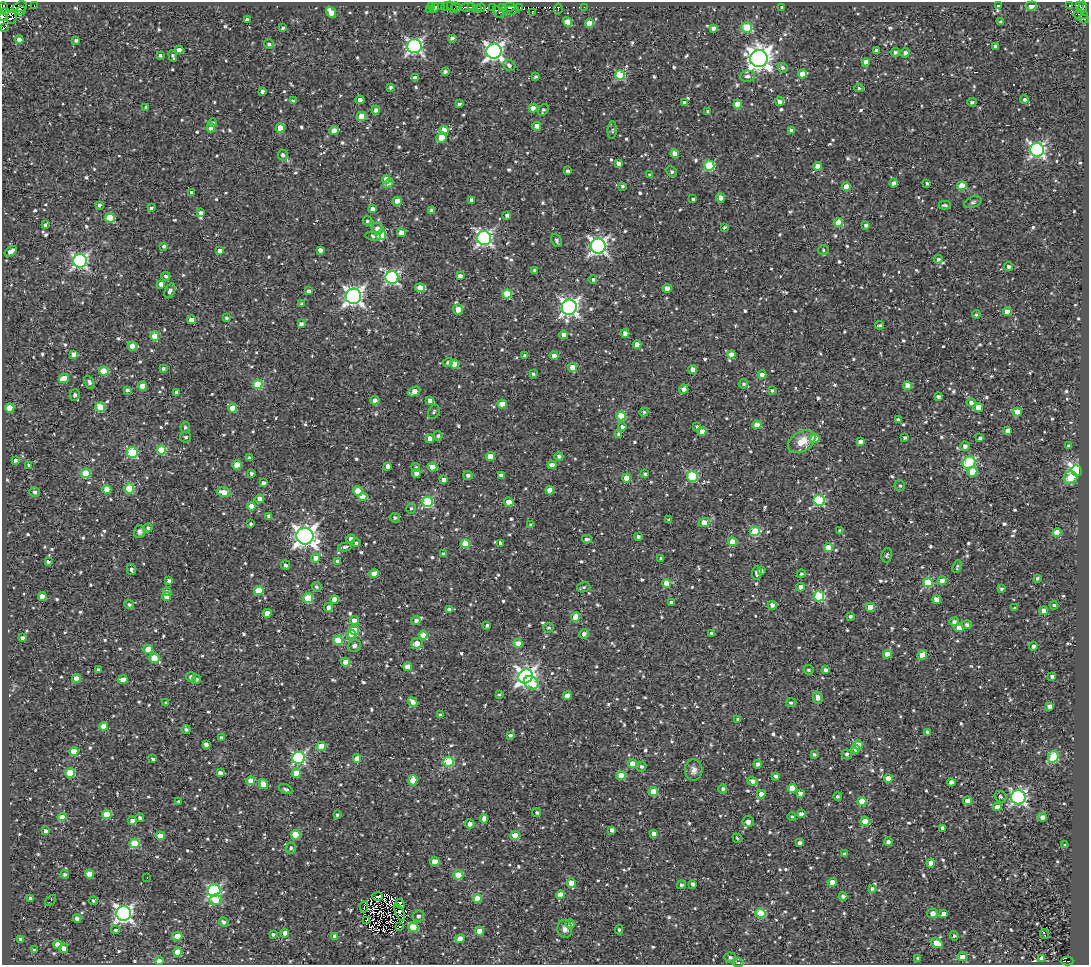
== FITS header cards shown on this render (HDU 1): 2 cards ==
NAXIS1  =                 1087
NAXIS2  =                  963

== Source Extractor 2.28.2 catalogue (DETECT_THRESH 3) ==
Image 1087 x 963 px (HDU 1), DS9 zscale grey, 1 PNG px = 1 image px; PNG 1091 x 967 px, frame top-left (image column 1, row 963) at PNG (2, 2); each listed source drawn as its Kron ellipse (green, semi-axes under 4 px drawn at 4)
Background 0.719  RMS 0.69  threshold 2.07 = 3 sigma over >= 5 px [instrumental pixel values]
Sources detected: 984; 18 with non-positive FLUX_AUTO (blend fragments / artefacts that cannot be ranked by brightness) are neither listed nor drawn; of the other 966, the 500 brightest by FLUX_AUTO listed and drawn (466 fainter detections omitted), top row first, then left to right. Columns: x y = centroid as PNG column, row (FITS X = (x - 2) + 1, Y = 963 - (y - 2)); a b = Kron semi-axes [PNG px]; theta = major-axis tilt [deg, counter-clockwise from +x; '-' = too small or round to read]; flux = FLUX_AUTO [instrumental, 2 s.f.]
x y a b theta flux
34 6 3 2 - 130
431 6 3 2 - 94
441 6 3 3 - 90
447 6 6 3 3 200
998 6 3 3 - 130
1031 6 5 4 - 430
1070 6 4 3 - 220
1080 6 3 3 - 240
3 7 5 3 - 820
20 7 7 5 19 1300
452 7 6 3 -52 880
456 7 5 4 - 1400
467 7 7 3 5 930
471 7 3 2 - 310
493 7 3 3 - 1000
502 7 4 3 - 9100
509 7 7 2 7 350
520 7 3 2 - 230
584 7 3 2 - 78
1083 7 6 3 83 120
434 8 5 3 - 220
481 8 4 2 - 180
782 8 4 3 - 120
478 9 4 2 - 280
558 9 5 3 - 130
21 10 5 3 - 1100
429 10 3 3 - 120
511 10 8 3 8 130
5 11 4 4 - 460
331 12 6 4 -53 500
499 12 6 3 -51 500
532 12 3 2 - 400
1080 15 7 3 -4 98
2 16 4 2 - 1300
11 18 6 5 - 450
247 19 3 3 - 120
1084 19 5 2 - 110
567 22 5 4 - 780
1001 22 4 3 - 120
590 23 4 4 - 680
5 27 3 2 - 3100
747 27 5 5 - 2100
283 28 4 3 - 85
713 28 4 4 - 230
452 38 4 3 - 140
19 39 4 4 - 260
76 40 4 3 - 140
269 44 5 4 - 110
414 46 7 7 - 12000
996 46 4 4 - 180
179 50 4 4 - 320
876 50 4 3 - 94
494 51 7 7 - 18000
895 52 4 4 - 120
905 53 5 4 - 180
160 55 4 4 - 110
173 56 6 3 -67 96
759 59 9 8 - 43000
866 62 4 4 - 490
509 65 6 5 - 160
783 68 5 4 - 120
445 71 4 3 - 130
802 74 4 4 - 670
620 75 5 4 - 2300
747 76 7 5 6 160
536 77 4 3 - 83
415 78 4 4 - 310
390 87 3 3 - 94
859 88 5 3 - 99
262 91 4 3 - 160
1024 99 4 4 - 110
360 100 4 4 - 210
293 101 4 4 - 100
780 101 4 4 - 210
685 102 4 3 - 160
972 102 4 3 - 98
459 104 4 3 - 120
737 104 4 4 - 990
146 107 3 3 - 77
533 108 4 4 - 560
376 110 4 4 - 160
543 110 6 4 58 90
708 111 4 3 - 78
362 116 4 4 - 1200
213 123 4 4 - 110
537 126 4 4 - 590
211 128 4 4 - 530
280 128 4 4 - 780
444 130 4 4 - 640
612 130 9 4 86 90
334 131 5 4 - 670
791 131 4 4 - 220
442 137 5 4 - 980
1037 150 7 6 - 13000
675 153 4 4 - 580
283 155 5 5 - 150
618 163 4 3 - 160
709 166 5 5 - 3000
817 166 4 4 - 440
568 171 4 3 - 140
672 172 5 4 - 100
650 175 3 3 - 96
386 179 4 4 - 540
388 183 5 4 - 110
894 183 4 4 - 180
927 183 4 3 - 91
622 186 3 3 - 85
962 186 4 4 - 1400
846 187 4 4 - 440
192 192 4 3 - 170
721 198 5 4 - 340
693 199 4 3 - 100
471 200 4 4 - 220
397 201 4 4 - 690
973 202 9 5 22 120
99 205 4 4 - 120
945 205 6 3 0 83
151 208 3 3 - 88
373 209 4 4 - 250
432 211 4 4 - 250
200 213 4 3 - 190
507 215 4 4 - 130
110 218 5 4 - 1500
368 221 5 4 - 99
839 222 4 4 - 1300
45 225 3 3 - 87
866 225 4 4 - 150
724 227 3 3 - 88
377 228 6 5 - 230
401 233 4 4 - 660
381 235 5 5 - 1500
373 236 8 4 -8 100
484 238 7 7 - 12000
556 240 7 5 -67 140
164 246 4 4 - 110
598 246 7 7 - 16000
320 250 4 4 - 210
823 250 5 4 - 82
11 251 7 4 35 400
220 251 4 4 - 270
938 259 4 4 - 99
80 261 7 6 - 10000
1008 267 4 4 - 140
535 270 4 3 - 160
166 276 4 3 - 110
460 276 4 4 - 200
392 277 6 6 - 8300
593 279 4 4 - 90
161 284 4 4 - 310
420 288 5 4 - 770
667 288 4 4 - 470
170 291 8 5 65 170
308 291 3 3 - 170
507 294 4 4 - 1900
353 296 8 7 - 20000
302 304 4 4 - 110
569 307 8 7 - 19000
458 309 5 5 - 450
1007 312 4 4 - 570
976 314 4 4 - 78
227 318 4 3 - 87
191 320 4 4 - 400
301 324 4 4 - 210
880 325 4 3 - 82
625 333 4 4 - 260
564 335 4 4 - 510
155 336 5 4 - 680
637 345 4 4 - 520
132 346 4 4 - 540
74 354 4 4 - 270
731 354 4 4 - 500
525 356 3 3 - 110
554 356 4 4 - 390
448 362 5 4 - 120
454 364 4 4 - 700
572 367 4 4 - 530
163 368 3 3 - 99
693 370 4 4 - 280
104 371 5 4 - 1500
533 374 4 3 - 79
762 375 4 4 - 390
64 378 5 4 - 790
89 382 7 4 -67 130
258 384 5 4 - 1700
743 384 5 4 - 100
142 386 4 4 - 620
908 386 4 4 - 820
684 389 4 4 - 220
127 390 3 3 - 110
772 390 4 4 - 82
414 391 7 4 26 380
177 392 4 4 - 170
75 395 5 5 - 160
938 397 4 3 - 150
375 400 4 4 - 210
430 400 4 4 - 270
971 402 4 4 - 180
502 404 4 4 - 590
100 407 5 5 - 1200
978 407 4 4 - 580
10 408 4 4 - 1100
233 408 4 4 - 560
434 412 7 5 64 110
644 412 4 4 - 80
1017 412 4 4 - 690
621 416 4 4 - 1900
898 420 4 3 - 120
757 425 4 4 - 830
697 426 3 3 - 79
185 427 5 4 - 97
622 427 4 4 - 150
1007 430 4 4 - 380
702 431 4 4 - 490
619 435 4 4 - 220
438 436 5 4 - 100
186 437 5 5 - 99
905 437 3 3 - 90
814 438 5 4 - 900
980 438 4 3 - 140
430 439 4 4 - 400
860 441 4 4 - 260
802 442 15 10 30 750
965 446 5 4 - 190
1068 446 3 3 - 89
161 450 4 4 - 1800
132 452 5 5 - 3300
559 456 4 4 - 130
490 457 4 4 - 750
249 458 4 3 - 120
15 460 4 4 - 120
969 463 7 5 36 3400
29 465 3 3 - 84
237 465 4 4 - 980
552 465 4 4 - 580
388 466 4 4 - 230
416 467 4 4 - 89
432 467 5 4 - 690
1077 471 6 5 - 14000
972 472 5 5 - 920
86 473 5 4 - 1900
251 473 3 3 - 97
416 473 4 4 - 250
645 474 4 3 - 110
468 475 5 4 - 140
501 475 4 4 - 150
692 477 5 5 - 3700
626 478 4 4 - 880
1070 478 7 6 - 680
444 480 4 4 - 370
263 483 4 3 - 160
900 485 5 5 - 94
129 488 5 5 - 2100
107 490 4 4 - 740
550 490 4 4 - 560
358 491 5 4 - 1000
35 492 5 5 - 130
224 492 7 4 -10 570
363 497 4 4 - 720
260 499 4 4 - 390
819 500 5 5 - 4100
428 502 5 5 - 3800
509 502 5 4 - 530
252 506 4 4 - 740
411 508 5 4 - 78
269 516 4 3 - 120
395 518 5 4 - 110
669 520 4 3 - 85
704 523 6 4 20 680
251 524 3 3 - 80
531 525 3 3 - 89
148 528 4 4 - 120
755 531 5 4 - 2100
840 531 4 3 - 110
140 532 6 5 - 150
1057 533 4 4 - 860
305 536 8 8 - 33000
638 537 3 3 - 120
351 539 4 4 - 300
587 539 5 4 - 130
732 542 4 4 - 920
356 543 4 3 - 87
500 543 4 3 - 120
465 544 4 4 - 1100
345 547 7 4 11 110
828 547 4 4 - 860
443 554 4 3 - 130
887 555 7 5 76 98
316 558 4 4 - 500
661 558 3 3 - 96
48 561 4 3 - 110
338 561 3 3 - 170
285 565 5 4 - 140
957 567 7 3 68 77
131 570 5 4 - 140
761 571 4 4 - 170
757 573 7 4 86 170
374 574 5 4 - 680
801 574 5 4 - 94
1037 578 3 3 - 82
169 581 4 3 - 140
942 581 4 4 - 580
667 583 4 4 - 670
928 583 5 4 - 2200
317 587 5 4 - 78
584 587 6 5 - 87
801 587 4 4 - 350
1001 589 4 3 - 86
259 590 4 4 - 1200
167 592 4 4 - 170
819 596 5 5 - 3500
42 597 4 4 - 580
166 597 4 4 - 580
308 598 5 5 - 1800
335 599 4 4 - 490
937 600 4 4 - 550
671 602 3 3 - 120
129 605 5 4 - 110
772 605 4 4 - 190
1054 605 4 4 - 93
329 607 4 4 - 220
870 607 4 4 - 770
1015 608 4 3 - 77
449 609 4 3 - 190
1043 611 4 4 - 420
267 613 4 4 - 480
850 616 3 3 - 87
576 617 4 4 - 730
354 620 4 4 - 430
416 621 4 4 - 170
954 622 5 4 - 150
487 625 3 3 - 110
967 625 5 4 - 160
548 628 5 4 - 87
959 628 4 4 - 700
354 630 5 5 - 1100
712 633 4 3 - 130
352 634 4 4 - 710
584 634 5 4 - 170
423 635 4 4 - 890
22 638 3 3 - 130
338 640 5 4 - 1400
417 643 6 5 - 430
518 643 4 4 - 410
355 646 6 6 - 200
1033 647 5 3 - 160
148 649 4 4 - 780
887 654 4 4 - 640
922 655 5 4 - 590
154 658 5 4 - 1000
346 662 4 4 - 790
408 667 4 4 - 760
99 670 4 4 - 150
808 670 5 5 - 93
826 670 4 4 - 180
526 676 8 6 41 22000
191 677 5 4 - 200
1052 677 4 4 - 160
76 678 4 4 - 530
196 679 4 4 - 130
123 680 4 4 - 390
531 683 7 6 - 1200
499 694 4 3 - 84
567 696 4 4 - 490
818 698 6 5 - 310
413 702 5 4 - 290
166 703 4 3 - 86
791 703 5 4 - 98
1049 706 4 4 - 220
440 715 3 3 - 79
738 719 3 3 - 100
104 726 4 4 - 620
186 729 4 4 - 100
928 732 4 4 - 200
510 735 3 3 - 130
221 738 4 3 - 110
206 745 4 4 - 240
858 745 4 4 - 650
321 746 4 4 - 1100
856 749 4 4 - 630
74 751 4 4 - 810
847 754 5 5 - 130
814 755 3 3 - 120
1053 757 6 5 - 2800
299 758 6 6 - 6700
357 758 4 4 - 560
153 759 4 3 - 110
448 762 5 5 - 2700
633 764 4 4 - 570
758 764 4 4 - 190
641 766 5 5 - 110
694 770 10 9 - 230
70 773 5 4 - 1500
220 773 4 4 - 260
296 773 5 4 - 870
621 776 4 4 - 1100
776 776 4 4 - 170
888 778 4 4 - 580
413 780 5 4 - 810
251 781 4 4 - 620
752 781 5 4 - 240
951 782 4 4 - 170
263 784 5 4 - 510
792 788 4 4 - 700
285 789 7 4 -22 110
723 789 4 4 - 130
653 792 5 4 - 1000
800 793 4 3 - 170
761 794 4 4 - 300
837 796 4 4 - 96
1001 797 6 5 - 95
1018 797 7 7 - 11000
862 801 4 4 - 1200
967 801 4 4 - 390
179 802 4 4 - 79
997 807 4 4 - 540
537 813 4 4 - 92
107 814 4 4 - 1400
801 814 4 3 - 200
337 815 3 3 - 79
62 817 4 4 - 540
792 817 4 4 - 77
1042 817 4 4 - 260
140 818 4 4 - 110
484 819 5 4 - 210
132 821 4 4 - 350
748 821 5 5 - 240
865 821 4 4 - 990
470 824 5 4 - 260
943 828 4 4 - 250
612 830 4 4 - 230
45 831 4 3 - 170
654 834 4 4 - 320
295 835 5 4 - 1700
515 835 4 4 - 1300
160 836 4 4 - 630
737 838 5 3 - 79
888 842 4 4 - 170
134 843 5 4 - 1800
800 843 4 3 - 170
1065 845 4 3 - 81
291 848 5 5 - 120
844 854 4 3 - 110
435 862 4 4 - 730
931 863 4 4 - 690
65 874 4 4 - 100
90 874 4 4 - 660
458 875 5 4 - 950
147 878 3 2 - 110
832 882 4 4 - 580
571 883 5 4 - 560
693 884 4 3 - 100
681 885 4 4 - 120
872 888 4 3 - 95
214 891 6 6 - 7200
560 895 4 4 - 670
378 896 5 2 - 96
843 896 4 4 - 150
30 899 4 3 - 180
477 899 4 4 - 760
215 900 6 5 - 960
50 901 6 3 47 84
93 901 4 4 - 91
400 904 5 3 - 100
364 907 6 2 90 84
124 913 7 7 - 18000
400 913 9 3 -64 110
760 913 5 4 - 1900
932 913 5 5 - 260
943 914 4 4 - 370
418 916 6 5 - 170
77 918 4 3 - 160
366 920 3 2 - 81
224 922 5 4 - 120
570 924 4 4 - 200
400 927 3 2 - 97
413 927 5 4 - 1700
565 929 9 7 -79 270
116 930 5 4 - 86
619 930 4 4 - 89
479 931 4 4 - 690
285 933 4 4 - 630
273 934 3 3 - 85
1044 934 5 2 - 87
177 936 5 4 - 630
335 936 4 4 - 240
954 936 5 4 - 84
21 939 4 3 - 140
460 939 5 4 - 610
937 943 6 4 -32 920
58 945 4 4 - 680
64 948 5 4 - 290
34 950 4 4 - 100
178 952 4 4 - 790
730 957 5 5 - 120
962 957 5 4 - 380
917 958 4 3 - 90
1042 958 4 4 - 470
159 961 4 4 - 570
1067 961 6 2 0 360
738 963 6 4 0 77
At the frame edge (FLAGS 8, measured only in part): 2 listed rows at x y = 3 7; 2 16
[466 fainter detections neither listed nor drawn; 18 non-positive-flux detections neither listed nor drawn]